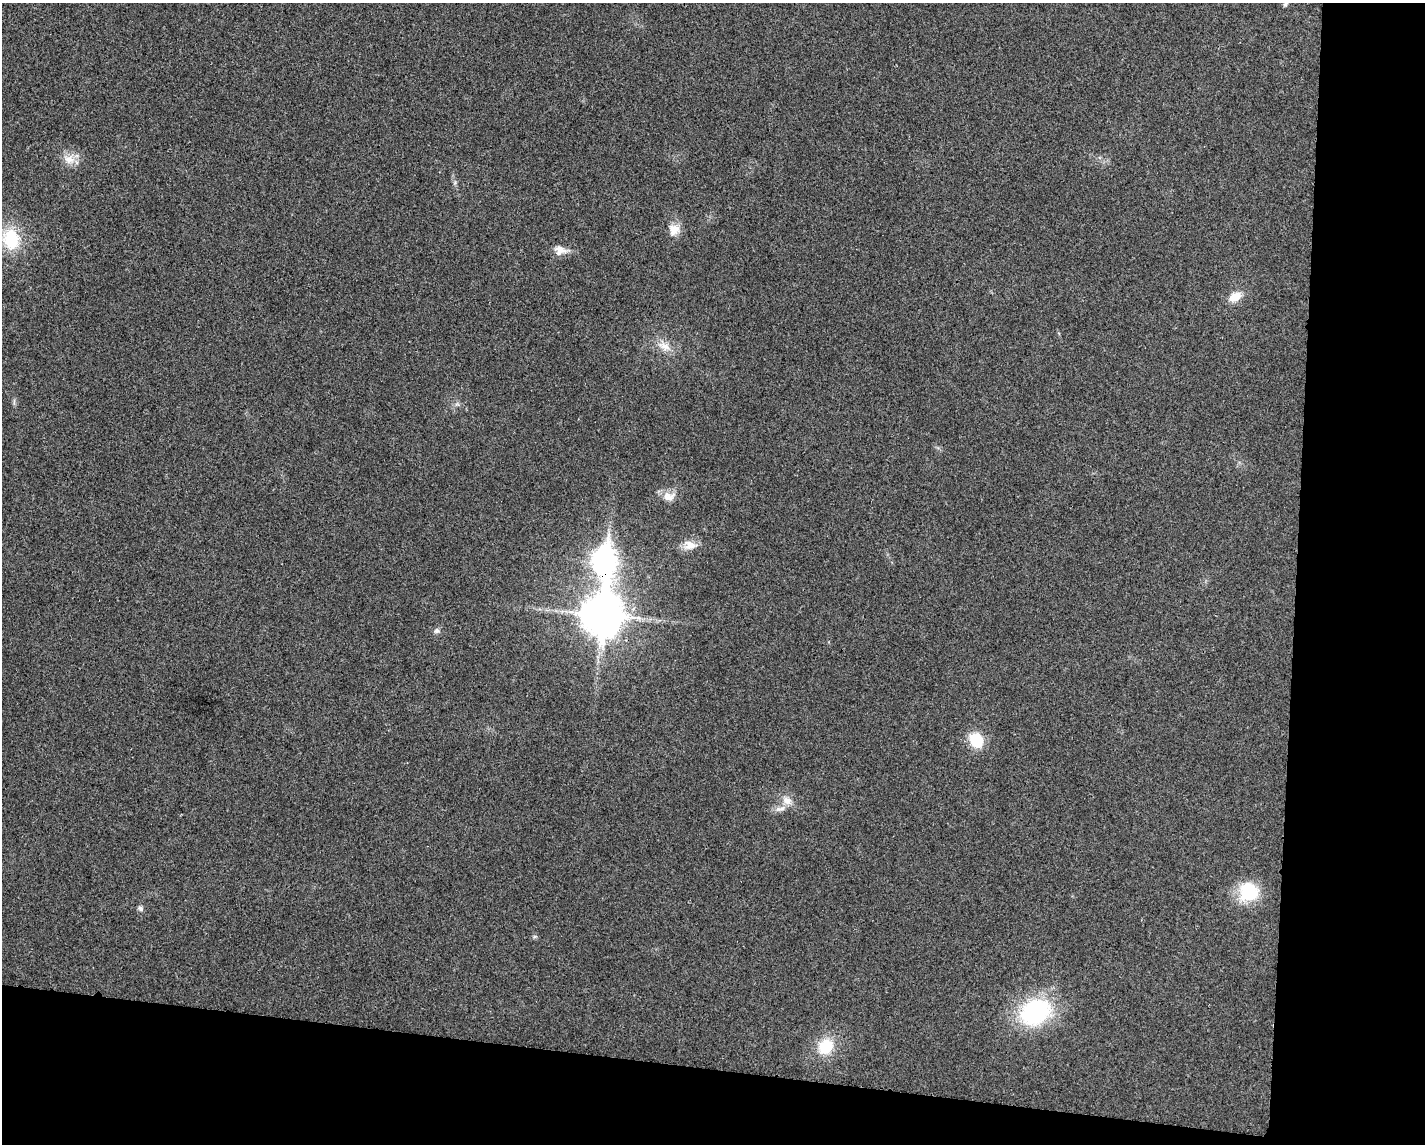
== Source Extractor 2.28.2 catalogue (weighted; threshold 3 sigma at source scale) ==
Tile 12 of 3 x 4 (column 3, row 4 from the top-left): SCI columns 2957-4379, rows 6-1147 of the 4599 x 4579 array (HDU 1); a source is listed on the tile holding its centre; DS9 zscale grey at full resolution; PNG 1427 x 1146 px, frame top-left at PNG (2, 3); no overlay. Shown black and unused: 16% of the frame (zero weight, under 3 of 4 exposures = <1% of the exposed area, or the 3 px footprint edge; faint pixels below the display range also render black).
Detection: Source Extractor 2.28.2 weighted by HDU 2 'WHT'; one run over the whole footprint, this tile lists its part. Background 0.0249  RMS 0.006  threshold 0.0268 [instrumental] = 3 sigma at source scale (4.5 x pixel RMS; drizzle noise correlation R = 1.50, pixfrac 1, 0.05/0.05 arcsec/px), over >= 5 px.
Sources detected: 19; all 19 listed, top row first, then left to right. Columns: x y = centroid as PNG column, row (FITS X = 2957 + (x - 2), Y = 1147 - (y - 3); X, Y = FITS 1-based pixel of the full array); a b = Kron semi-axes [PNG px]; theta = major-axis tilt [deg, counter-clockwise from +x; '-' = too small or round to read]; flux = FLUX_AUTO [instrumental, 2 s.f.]
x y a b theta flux
1285 4 7 5 62 1.1
69 159 14 11 -2 6.3
674 230 15 13 72 6.1
11 239 23 18 -88 26
560 250 15 12 -10 5
1235 297 13 10 32 7.9
664 346 18 10 -25 6.4
669 496 18 12 2 6.2
690 545 18 12 -3 6.5
604 562 14 10 -78 410
602 614 14 12 85 1900
436 631 7 6 - 1.7
976 740 15 13 -55 17
787 801 14 10 -35 5.2
780 809 17 6 13 3.8
1248 892 23 22 - 25
140 909 8 5 -34 1.5
1035 1012 42 32 27 54
826 1047 20 17 50 17
Overlapping masked pixels (flux is a lower limit): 2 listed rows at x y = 604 562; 602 614
Isophote crosses this tile's border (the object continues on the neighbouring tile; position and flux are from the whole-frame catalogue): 1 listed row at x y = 1285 4